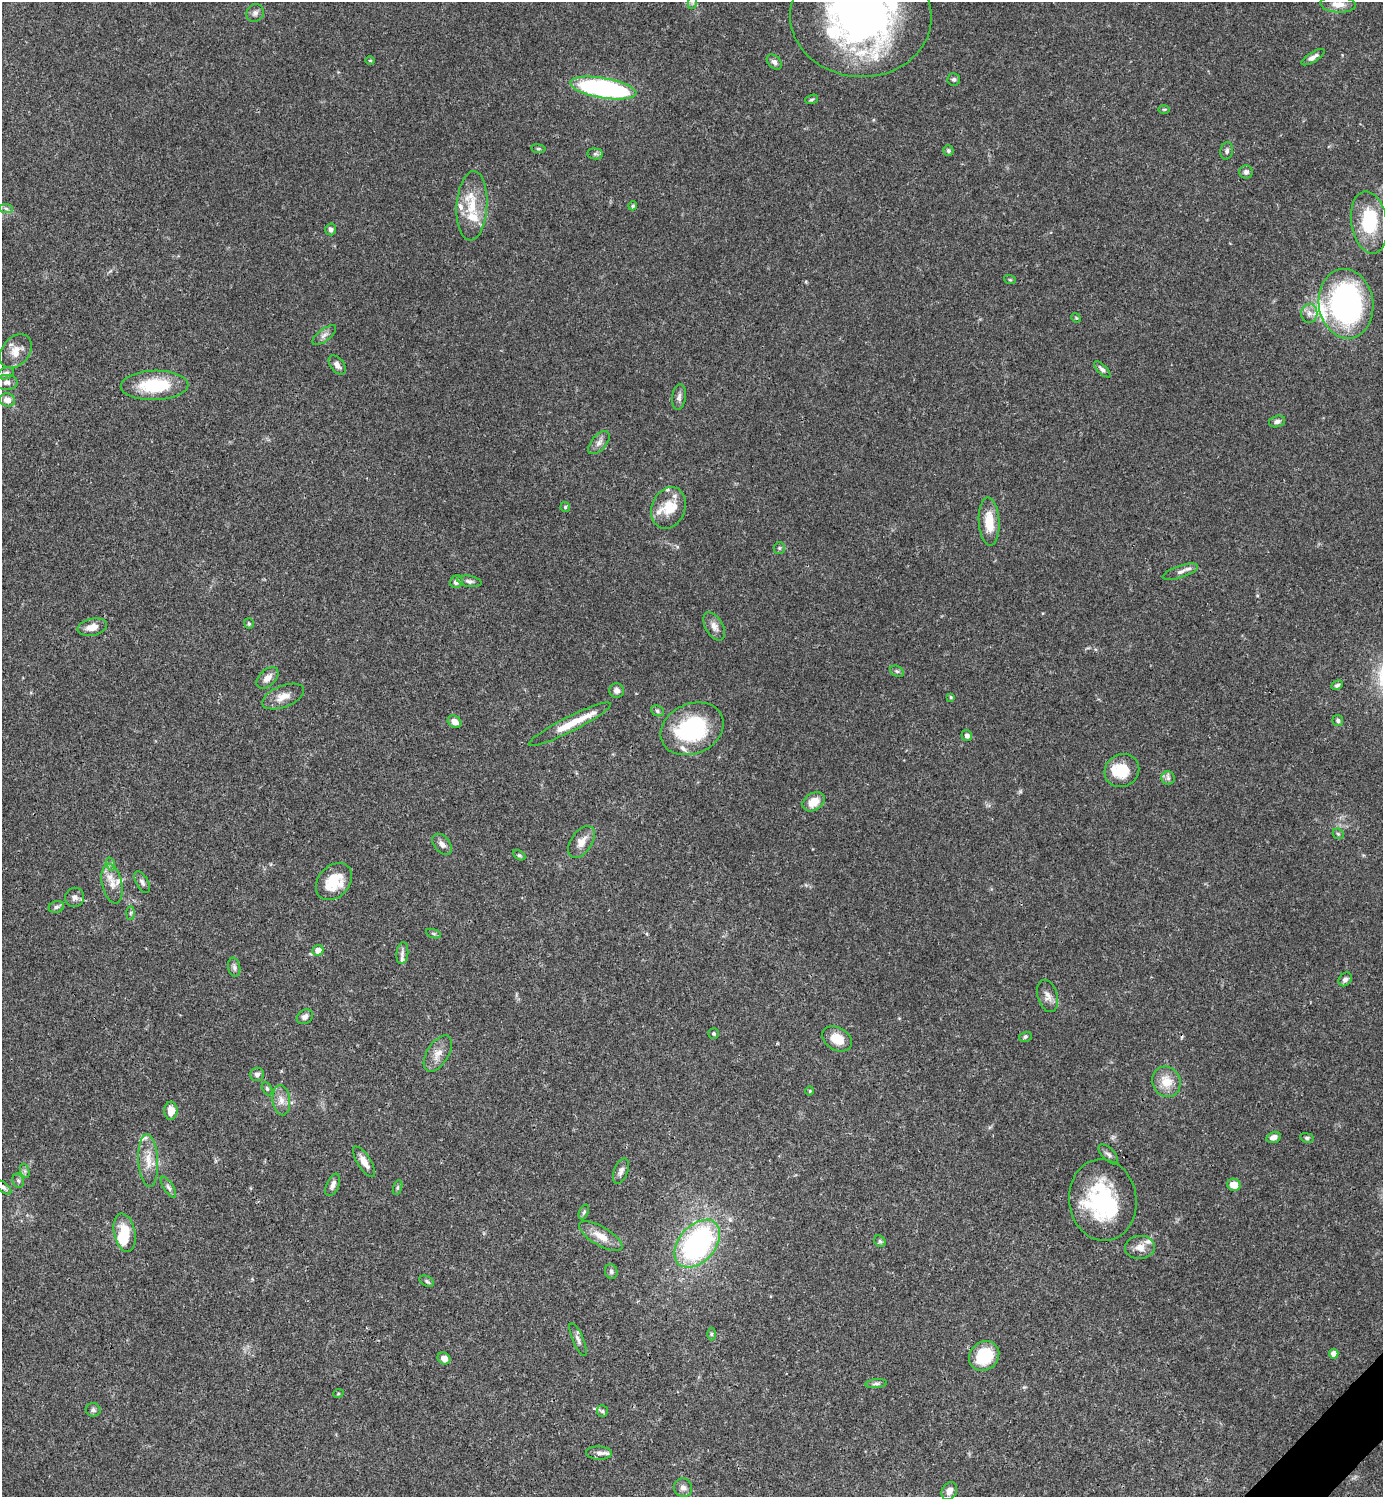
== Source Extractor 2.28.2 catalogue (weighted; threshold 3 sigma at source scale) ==
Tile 6 of 4 x 4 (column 2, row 2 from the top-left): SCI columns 1681-3061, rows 2989-4483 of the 5980 x 5981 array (HDU 1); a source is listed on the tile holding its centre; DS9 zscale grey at full resolution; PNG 1385 x 1499 px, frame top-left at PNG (2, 2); each listed source drawn as its Kron ellipse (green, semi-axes under 4 px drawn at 4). Shown black and unused: <1% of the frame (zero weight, under 3 of 4 exposures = <1% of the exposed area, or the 3 px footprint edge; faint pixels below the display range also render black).
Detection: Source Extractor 2.28.2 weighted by HDU 2 'WHT'; one run over the whole footprint, this tile lists its part. Background 0.0381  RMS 0.0026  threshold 0.0118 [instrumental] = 3 sigma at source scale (4.5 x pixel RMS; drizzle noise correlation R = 1.50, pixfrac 1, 0.05/0.05 arcsec/px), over >= 5 px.
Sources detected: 140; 3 inside a brighter object's white glare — neither listed nor drawn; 14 inside a brighter listed object's ellipse — not listed separately; the other 123 listed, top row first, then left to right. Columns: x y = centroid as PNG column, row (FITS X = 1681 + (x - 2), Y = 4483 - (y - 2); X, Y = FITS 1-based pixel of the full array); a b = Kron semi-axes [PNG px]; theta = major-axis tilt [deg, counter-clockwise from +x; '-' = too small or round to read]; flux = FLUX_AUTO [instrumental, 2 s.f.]
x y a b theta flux
693 2 7 4 71 0.52
1338 4 18 8 -4 2.2
255 13 9 8 - 0.99
861 16 71 61 -2 120
1313 57 13 5 32 1.1
370 60 5 3 - 0.21
774 62 9 6 -45 0.99
954 79 6 6 - 0.62
603 88 33 10 -10 55
812 99 7 4 18 0.42
1164 109 6 4 0 0.32
538 149 7 3 -8 0.39
948 151 5 5 - 0.48
1227 151 9 6 79 0.83
595 154 8 5 -6 0.62
1246 172 6 6 - 0.85
472 206 35 15 86 8.1
633 206 4 4 - 0.39
6 209 7 4 -3 0.56
1369 222 31 18 -80 14
331 229 6 5 - 0.84
1010 280 6 3 -18 0.28
1346 304 35 27 -82 67
1309 313 9 8 - 1.5
1076 318 5 4 - 0.28
324 335 14 6 38 1.2
16 351 19 13 51 3.6
337 365 11 6 -51 1.4
1102 369 10 4 -44 0.88
6 373 8 5 23 0.9
7 382 11 7 -1 1.2
154 385 34 14 1 14
679 397 13 7 83 1.1
7 400 8 6 -19 2.3
1277 421 8 5 14 0.96
599 443 14 7 49 1.4
565 507 5 4 - 0.34
668 508 21 16 68 5.7
989 522 24 10 -87 5.5
779 548 6 5 - 0.44
1180 572 18 6 18 1.4
469 581 12 5 -9 0.86
456 582 7 6 - 1.3
249 624 5 5 - 0.46
714 626 15 8 -61 1.7
92 627 15 8 12 2.8
897 671 7 5 -29 0.51
267 678 13 8 44 2.1
1337 685 6 4 27 0.66
617 690 7 7 - 1.1
283 697 22 10 21 3.1
951 697 3 3 - 0.35
657 711 6 5 - 0.53
1338 720 6 5 - 0.52
455 722 7 5 -34 1.9
570 724 46 7 27 5.8
692 729 33 25 24 26
967 736 6 5 - 0.86
1122 770 18 16 33 7
1168 778 7 6 - 0.82
814 802 12 8 31 3.9
1338 834 6 5 - 0.47
581 842 18 10 55 2.9
442 844 12 7 -50 1.5
519 855 7 4 -29 0.41
111 864 7 4 -73 0.49
334 881 21 15 47 7.7
142 882 12 6 -60 0.95
112 884 20 10 -78 3
75 897 10 9 - 1.1
56 907 8 5 17 0.7
130 913 7 4 88 0.44
433 934 8 3 -19 0.4
318 950 5 5 - 2.4
402 953 11 6 83 0.91
234 967 9 6 -80 0.78
1345 979 7 5 49 0.98
1048 996 16 10 -74 1.8
305 1017 8 6 35 0.98
713 1033 5 5 - 0.43
1025 1037 6 5 - 0.45
837 1039 16 11 -32 4.7
438 1054 20 11 58 2.8
257 1074 7 7 - 0.93
1166 1082 15 14 - 4.7
267 1089 7 4 -64 0.45
810 1091 4 4 - 0.25
281 1100 15 9 -84 2.1
171 1111 9 6 90 3
1274 1137 7 5 16 1.3
1307 1138 7 4 -9 0.53
1108 1154 12 6 -46 0.93
148 1161 26 10 -86 3.9
364 1162 17 6 -58 2.5
25 1171 7 4 -71 0.61
621 1171 13 7 68 1.3
18 1181 7 5 -68 0.64
333 1185 12 6 66 1.3
1234 1185 6 6 - 3.1
168 1187 12 5 -57 0.79
397 1187 8 3 71 0.44
4 1188 9 5 -40 0.61
1103 1200 41 33 -83 29
584 1212 8 4 67 0.5
125 1233 19 10 -79 5.8
601 1236 24 9 -31 3.7
880 1241 6 5 - 0.51
697 1244 27 18 48 54
1140 1247 15 11 4 2.4
611 1271 7 6 - 0.65
427 1281 7 5 -28 0.53
711 1334 6 4 90 0.39
578 1340 17 5 -67 1.2
1334 1354 5 4 - 2.1
984 1356 16 14 42 11
444 1358 7 5 -33 1.7
876 1384 11 4 5 0.72
338 1394 5 3 - 0.25
93 1410 7 6 - 0.67
602 1411 6 5 - 0.5
599 1453 13 6 -2 1.1
683 1488 9 9 - 1.3
949 1491 9 7 61 1.7
Isophote crosses this tile's border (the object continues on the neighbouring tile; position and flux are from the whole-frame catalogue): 2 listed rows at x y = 693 2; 861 16